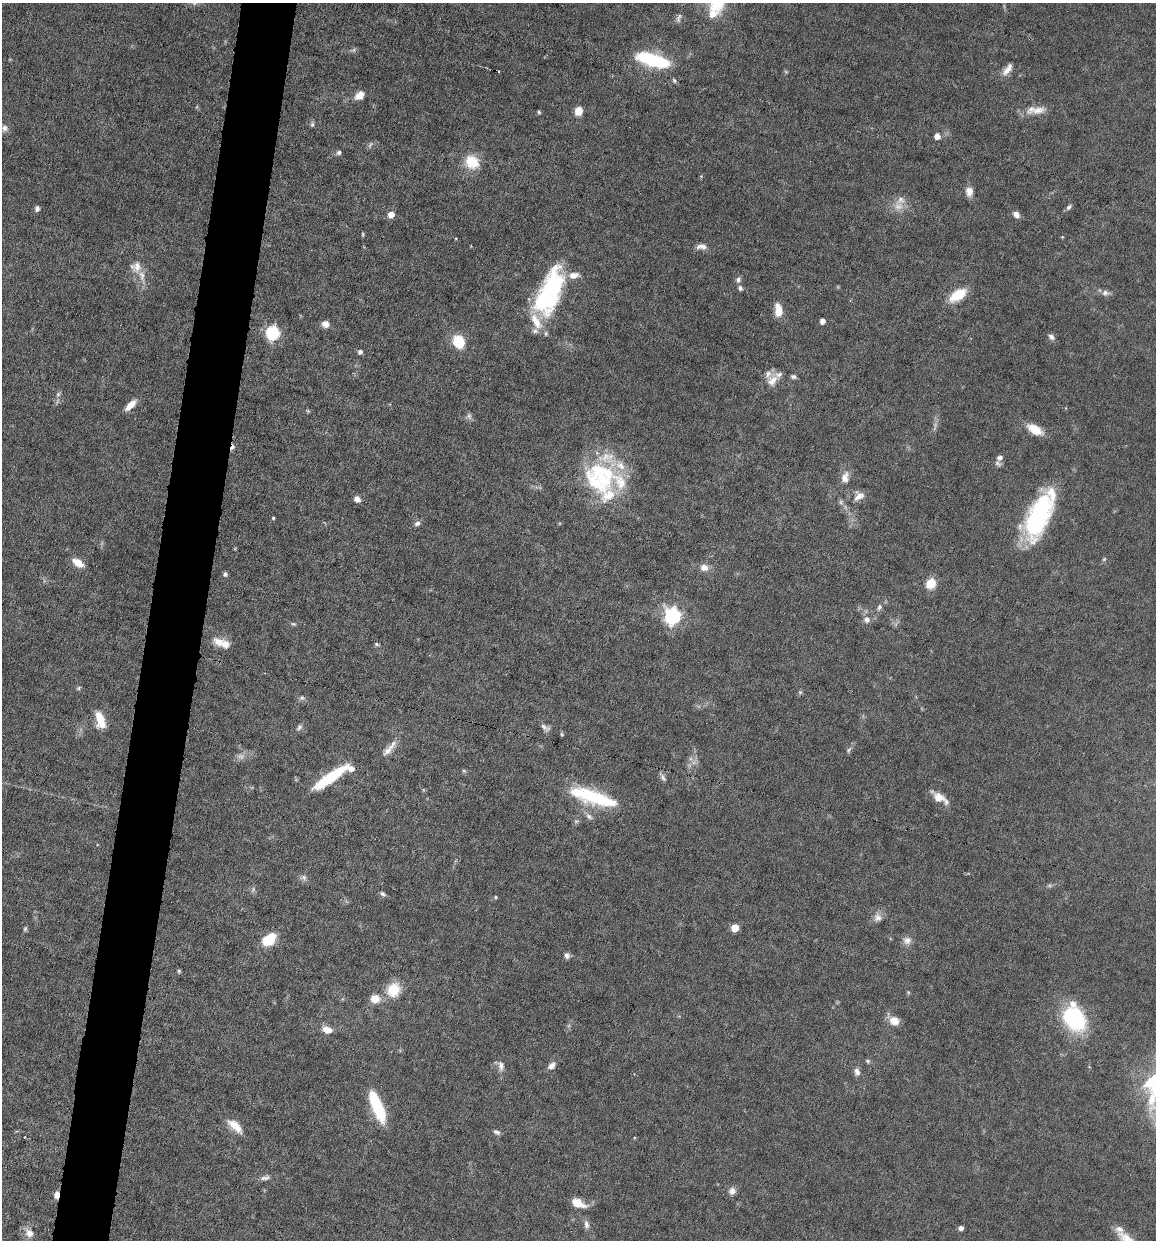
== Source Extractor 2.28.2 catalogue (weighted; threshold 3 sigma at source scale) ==
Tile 7 of 4 x 4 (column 3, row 2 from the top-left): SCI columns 2427-3580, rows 2475-3712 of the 4972 x 4949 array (HDU 1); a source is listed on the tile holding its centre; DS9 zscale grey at full resolution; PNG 1158 x 1242 px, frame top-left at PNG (2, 3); no overlay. Shown black and unused: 5% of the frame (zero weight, under 6 of 12 exposures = <1% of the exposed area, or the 3 px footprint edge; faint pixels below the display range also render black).
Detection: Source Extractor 2.28.2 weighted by HDU 2 'WHT'; one run over the whole footprint, this tile lists its part. Background 0.0782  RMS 0.0027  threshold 0.011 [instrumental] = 3 sigma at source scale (4.09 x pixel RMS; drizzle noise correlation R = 1.36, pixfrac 0.8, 0.05/0.05 arcsec/px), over >= 5 px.
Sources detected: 144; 7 too faint to see at this stretch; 3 inside a brighter object's white glare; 1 cosmic-ray / hot-pixel residue — not listed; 19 inside a brighter listed object's ellipse — not listed separately; the other 114 listed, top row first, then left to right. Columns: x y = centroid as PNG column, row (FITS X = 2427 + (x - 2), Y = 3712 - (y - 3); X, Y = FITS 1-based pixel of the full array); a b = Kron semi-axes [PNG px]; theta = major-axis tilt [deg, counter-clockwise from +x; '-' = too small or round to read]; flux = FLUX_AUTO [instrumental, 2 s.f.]
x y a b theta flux
712 14 17 12 59 4.8
678 19 13 5 72 0.79
658 61 24 11 -14 18
1007 69 18 7 52 2
498 72 3 2 - 0.26
786 72 6 4 -19 0.31
674 81 7 4 -63 0.46
359 95 12 8 37 2.3
1038 110 26 9 13 3.3
578 111 5 5 - 8.8
539 112 5 4 - 0.34
312 124 8 5 -88 0.53
4 128 9 8 - 1.1
937 136 5 5 - 2.3
339 153 6 5 - 0.64
472 162 19 16 -40 6.5
701 176 4 4 - 0.25
969 191 11 8 86 2.1
898 206 14 13 - 2.8
1069 207 7 5 54 0.74
37 209 7 6 - 0.81
391 214 6 5 - 2.6
1016 215 9 6 -45 1.3
363 234 6 4 -83 0.29
1062 237 4 4 - 0.2
702 246 14 8 3 1.7
136 267 16 16 - 3.1
738 279 9 7 68 0.86
740 288 7 6 - 0.68
550 292 50 21 69 38
1105 293 11 8 -3 1.2
958 295 19 10 34 6.9
778 310 15 8 -84 3.8
822 321 5 4 - 1.5
325 324 8 7 - 1.5
273 333 7 6 - 42
1051 337 9 6 -36 0.92
458 342 12 10 -67 8.6
360 352 5 5 - 0.87
793 377 7 5 -16 0.71
772 380 19 11 66 2.7
58 394 6 5 - 0.54
130 405 15 6 44 2.8
308 411 6 4 -46 0.31
469 416 10 6 -75 0.77
1035 429 13 8 -32 6.1
1000 458 8 6 24 0.84
620 465 17 11 -43 3.8
845 477 16 10 78 2.5
603 479 55 21 -46 18
859 496 15 11 39 2.1
357 499 8 7 - 1.4
841 502 8 6 -86 0.69
1039 515 45 22 67 34
273 518 4 4 - 0.35
417 523 8 6 33 0.88
1104 559 7 4 45 0.38
78 563 14 7 -35 3.2
704 567 11 9 -17 2
225 574 5 4 - 0.68
931 583 6 5 - 15
879 607 10 6 70 0.93
672 616 7 7 - 78
867 619 8 8 - 1.3
293 624 7 5 -25 0.44
219 642 17 12 -26 2.9
376 644 5 4 - 0.41
79 688 7 4 29 0.4
800 692 6 5 - 0.42
302 698 7 6 - 0.59
100 720 19 9 -75 5
299 727 10 5 53 0.72
545 728 14 7 -32 1.1
562 734 6 4 -68 0.34
392 745 19 8 54 2.1
849 750 10 5 56 0.66
464 771 5 5 - 0.38
329 778 42 9 35 13
663 778 10 6 -58 0.84
595 798 50 15 -19 19
939 798 20 8 -33 3.2
589 816 11 6 -33 1
576 821 5 5 - 0.41
304 878 9 7 -13 0.92
253 890 8 5 66 0.58
383 894 9 5 -48 0.64
496 897 4 4 - 0.4
878 917 12 10 -84 1.6
735 928 5 5 - 6.5
270 939 16 9 39 8.5
907 940 12 10 15 1.6
567 955 8 6 -81 0.9
179 971 4 4 - 0.41
394 989 14 13 - 7
908 992 5 4 - 0.28
375 999 9 8 - 3.7
1074 1018 29 21 -52 22
894 1021 11 9 -25 3.2
327 1030 10 7 -18 2.8
868 1061 6 5 - 0.47
501 1066 14 8 -81 1.5
551 1066 10 7 40 1.5
857 1072 10 7 -74 1.3
378 1109 29 13 -69 11
235 1126 21 9 -42 3.9
497 1132 9 5 -28 0.72
265 1178 13 6 11 1.1
732 1191 9 9 - 1.4
57 1195 8 5 79 1.7
578 1203 12 7 -24 5.2
586 1224 12 6 -77 1.2
961 1228 5 4 - 1.2
29 1233 13 10 -48 2.4
1126 1238 27 14 -35 4.5
Overlapping masked pixels (flux is a lower limit): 1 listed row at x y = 57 1195
Isophote crosses this tile's border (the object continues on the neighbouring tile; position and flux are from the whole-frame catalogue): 1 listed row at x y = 1126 1238